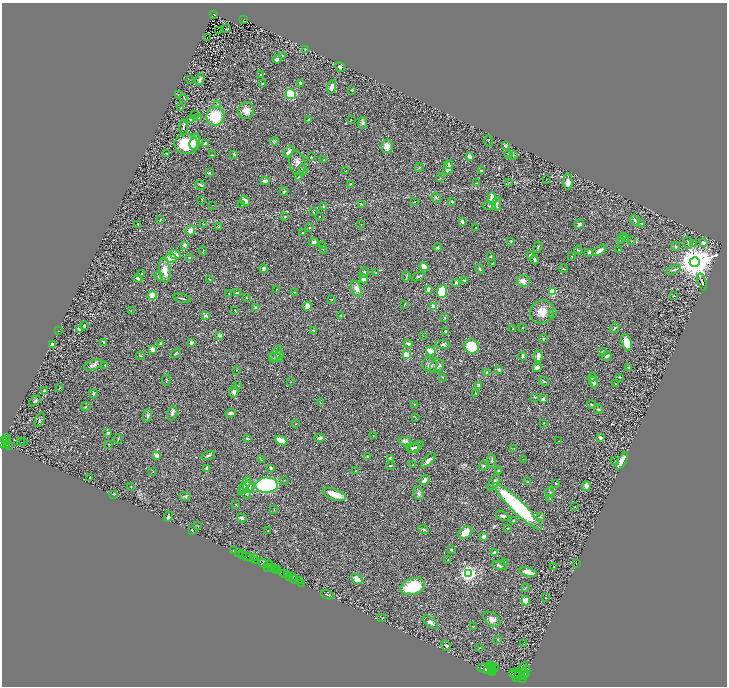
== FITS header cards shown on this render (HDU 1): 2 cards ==
NAXIS1  =                 1449
NAXIS2  =                 1368

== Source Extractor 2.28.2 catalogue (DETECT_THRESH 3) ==
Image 1449 x 1368 px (HDU 1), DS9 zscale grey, zoomed out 1/2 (1 PNG px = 2 x 2 image px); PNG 729 x 688 px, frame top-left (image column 1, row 1367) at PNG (2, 3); each listed source drawn as its Kron ellipse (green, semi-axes under 4 px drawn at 4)
Background 0.423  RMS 0.028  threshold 0.0853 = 3 sigma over >= 5 px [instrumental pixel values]
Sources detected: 399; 34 cannot appear on this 1/2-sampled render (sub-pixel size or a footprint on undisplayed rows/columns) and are neither listed nor drawn; the other 365 listed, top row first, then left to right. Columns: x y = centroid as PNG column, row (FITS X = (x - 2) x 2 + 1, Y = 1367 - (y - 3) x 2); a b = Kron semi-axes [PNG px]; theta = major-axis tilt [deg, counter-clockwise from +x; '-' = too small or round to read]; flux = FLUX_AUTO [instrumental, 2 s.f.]
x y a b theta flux
214 14 3 1 - 31
244 19 2 2 - 40
227 29 2 2 - 3.2
219 31 2 1 - 43
207 38 2 1 - 2.1
305 50 4 2 - 3.5
282 55 3 2 - 4.2
277 59 4 4 - 14
340 67 5 3 - 14
260 75 2 2 - 2.4
190 80 2 1 - 1.9
200 80 6 3 65 16
263 83 2 2 - 6.7
301 83 4 3 - 12
332 87 7 3 76 34
352 90 4 3 - 4.3
291 94 5 5 - 220
179 95 3 2 - 4.4
184 98 2 2 - 2.1
217 104 3 2 - 3.7
181 108 4 3 - 3.7
246 111 8 8 - 31
195 115 2 2 - 1.7
215 116 9 9 - 180
199 118 3 3 - 4.5
190 119 3 2 - 2.4
308 120 4 3 - 5.5
351 120 2 1 - 2
363 123 6 4 81 12
183 127 8 3 -87 9.3
274 141 4 3 - 5.5
489 141 6 1 -78 2.6
195 142 8 5 74 28
186 144 12 10 -3 180
205 144 3 3 - 20
387 146 7 6 - 38
505 146 3 3 - 11
289 152 6 3 53 19
167 153 2 2 - 3.9
234 154 3 3 - 6
508 154 3 2 - 3.8
212 155 2 1 - 3.1
513 155 3 2 - 3.1
311 157 3 2 - 2.8
470 157 4 3 - 25
324 160 3 2 - 6.2
297 163 12 8 -78 36
449 164 4 3 - 7.5
419 168 4 3 - 5.4
448 168 7 4 69 25
303 169 5 4 - 8.6
346 171 2 1 - 2.9
481 171 3 2 - 7
209 173 4 3 - 4.9
298 177 3 2 - 5.3
440 178 3 2 - 2
546 180 2 1 - 1.6
265 181 5 3 - 23
508 182 3 2 - 3.2
568 182 8 4 -86 32
476 183 3 2 - 2.7
350 184 4 2 - 3.3
201 185 5 2 - 5.9
284 191 4 3 - 5.6
436 198 5 3 - 6.1
492 199 6 3 -83 82
202 200 3 2 - 3.2
245 201 5 4 - 31
415 202 2 2 - 1.6
451 202 3 3 - 4.6
362 204 3 2 - 2.6
497 204 7 3 84 8.9
213 205 2 2 - 1.9
242 205 3 2 - 1.9
489 206 6 2 -5 4.8
323 207 4 3 - 8.6
313 212 3 2 - 2.5
320 216 2 1 - 2
285 217 2 2 - 15
160 220 3 2 - 3.9
635 220 6 3 -59 7.9
462 222 4 2 - 18
642 223 2 2 - 16
138 224 2 2 - 3.7
203 224 3 2 - 2.9
361 224 2 1 - 3.3
579 224 5 4 - 12
219 227 4 3 - 4.2
476 227 3 2 - 2.3
309 228 2 2 - 7.1
190 230 5 4 - 34
302 233 3 2 - 3.3
623 236 3 2 - 3.7
626 238 2 1 - 1.5
620 240 2 2 - 3.2
511 241 3 2 - 4.5
632 241 3 2 - 2
314 242 5 4 - 14
688 243 6 2 -75 4.9
694 243 3 2 - 2.5
704 243 2 2 - 31
185 245 3 3 - 20
323 246 3 2 - 3.1
676 246 4 2 - 7.3
438 247 4 4 - 6.2
538 247 6 2 71 5
619 249 2 2 - 1.3
323 250 3 2 - 2.5
578 250 4 2 - 4.9
599 250 8 3 34 29
203 251 4 1 - 3
589 252 3 2 - 12
175 254 6 4 -24 44
530 255 3 3 - 11
491 256 3 2 - 4
572 256 2 2 - 2
171 258 5 4 - 63
189 258 3 2 - 4.4
534 260 5 2 - 17
695 262 5 5 - 15000
492 263 3 2 - 2.3
424 267 5 4 - 25
263 269 4 3 - 13
480 269 5 3 - 6.1
564 269 4 2 - 4.2
165 270 13 5 -83 57
673 270 7 3 21 9
364 273 5 3 - 9
376 273 3 2 - 3.7
142 274 4 3 - 4.7
159 276 4 4 - 7.3
406 277 5 2 - 3.8
418 277 7 3 23 7.8
138 278 4 3 - 8.1
210 279 2 2 - 2
364 279 4 3 - 49
464 280 3 2 - 7.9
523 281 6 6 - 31
456 282 3 3 - 13
702 282 9 2 -74 5.8
277 289 4 1 - 2.1
357 289 8 5 -68 25
428 289 3 3 - 15
295 292 2 1 - 3.4
442 292 6 4 83 190
552 292 3 3 - 380
237 293 4 3 - 11
229 294 3 2 - 2.8
152 296 4 4 - 66
674 296 4 3 - 5.5
182 298 9 1 -13 6.2
246 298 2 2 - 2.5
332 300 2 2 - 3.3
404 304 4 1 - 3.4
307 306 5 4 - 34
433 306 2 2 - 160
256 308 4 3 - 14
131 310 2 2 - 2.1
235 310 2 2 - 3.4
542 312 12 11 - 64
552 314 3 2 - 2.6
340 315 3 2 - 2.6
206 316 4 3 - 12
444 318 3 2 - 3.9
84 326 2 2 - 9.2
523 327 2 1 - 2.3
615 328 5 3 - 8
79 329 3 2 - 9.6
513 329 3 2 - 2.4
314 330 3 3 - 5.9
58 331 3 1 - 1.7
445 331 2 2 - 7
220 336 3 2 - 13
423 336 2 1 - 1.4
544 338 3 2 - 5.6
104 342 3 2 - 6.2
627 342 8 5 -72 79
160 343 3 2 - 7.6
191 343 3 3 - 8.8
53 344 3 3 - 23
408 344 4 3 - 13
443 345 7 4 -3 11
471 346 7 7 - 180
153 350 3 3 - 29
431 351 5 3 - 91
602 351 2 2 - 2.8
176 353 5 3 - 7.1
276 354 9 4 60 15
280 355 4 4 - 7.5
406 355 3 2 - 220
140 356 5 2 - 2.7
523 356 4 2 - 12
538 356 6 3 -87 30
607 356 5 3 - 13
276 357 7 4 -11 11
93 365 9 4 20 17
105 365 2 2 - 9
430 365 7 7 - 21
437 366 8 6 44 16
537 367 4 4 - 21
628 367 2 2 - 11
237 370 2 2 - 2.5
499 370 3 2 - 7.8
487 373 3 3 - 9.2
443 377 2 2 - 4.9
592 377 5 4 - 9.8
620 377 3 2 - 2.2
166 380 5 2 - 4.1
544 381 5 2 - 4
291 382 2 2 - 1.8
594 382 5 3 - 21
615 384 2 2 - 2.9
478 385 4 3 - 6.1
237 386 3 2 - 5.3
59 388 3 2 - 4
44 390 2 2 - 2.5
234 392 6 4 75 17
476 393 2 2 - 2.5
93 394 4 3 - 6.7
535 397 4 3 - 4
543 398 4 2 - 14
35 401 7 2 39 5.3
320 402 3 2 - 1.8
414 404 2 2 - 1.6
591 404 4 3 - 5.2
86 407 5 3 - 5.5
598 409 4 2 - 7.5
172 413 7 5 74 14
230 413 5 3 - 17
147 416 6 4 83 13
415 417 4 2 - 3.5
40 420 8 3 64 6.5
544 423 3 2 - 3.1
296 424 2 2 - 2.2
108 433 3 3 - 11
373 436 2 2 - 2
320 438 5 3 - 18
600 438 2 2 - 56
6 439 5 2 - 310
118 439 5 2 - 3.9
247 439 3 2 - 3.3
6 441 3 2 - 440
281 441 7 3 -24 73
405 441 6 4 2 14
559 441 2 1 - 1.2
3 442 5 3 - 520
21 442 2 1 - 5.3
24 442 2 1 - 15
7 444 4 2 - 330
109 444 3 2 - 1.8
9 446 3 2 - 190
416 447 8 3 32 11
413 448 6 4 8 12
514 448 3 3 - 3.1
157 455 4 3 - 25
208 455 7 3 19 8.8
368 457 3 2 - 4.2
390 458 4 3 - 5.7
523 459 2 2 - 2.6
262 460 4 2 - 3.8
428 460 9 3 43 18
615 460 2 1 - 1.8
492 461 7 4 -89 8.1
622 461 10 3 59 76
413 465 3 1 - 2
390 466 4 2 - 6.4
483 466 5 3 - 6.6
271 468 2 2 - 25
207 469 3 3 - 14
356 471 3 2 - 2.3
498 471 4 3 - 7.3
153 472 2 1 - 2.8
90 477 3 2 - 4.5
284 480 2 1 - 1.7
424 480 6 3 40 17
494 482 10 4 59 15
528 482 3 2 - 5.6
556 483 3 2 - 4
266 485 11 7 2 580
245 486 10 4 59 17
586 486 5 4 - 17
131 487 2 2 - 7.7
248 487 6 5 - 50
243 489 5 3 - 7.7
550 492 4 2 - 4.9
113 494 4 2 - 2.5
246 494 5 4 - 14
334 494 12 5 -20 79
419 494 6 5 - 13
185 496 6 4 -8 12
550 498 3 3 - 3.6
236 505 3 1 - 2.5
517 506 33 6 -44 690
575 506 2 2 - 3.4
274 510 4 1 - 2.1
168 516 5 3 - 12
503 516 7 3 -23 10
540 516 4 3 - 5.9
242 518 5 3 - 13
513 521 3 2 - 3.3
198 526 4 1 - 2.6
507 528 2 2 - 3.1
424 529 5 3 - 8.7
192 530 2 2 - 6.9
268 531 2 2 - 3.4
465 533 8 5 38 70
484 536 4 3 - 23
451 550 2 2 - 5.8
234 551 3 1 - 53
238 553 2 1 - 58
495 553 4 4 - 16
242 555 4 2 - 530
247 557 3 1 - 66
250 557 4 1 - 60
254 557 2 1 - 220
448 560 2 2 - 2.3
255 561 3 2 - 470
504 562 2 2 - 7.6
263 563 4 3 - 740
576 563 2 1 - 1.4
269 564 4 2 - 360
500 565 7 4 -13 14
554 566 2 2 - 8.5
268 567 3 1 - 250
271 567 3 2 - 300
275 568 3 2 - 560
276 570 3 2 - 360
278 570 2 2 - 400
528 572 9 4 -17 44
468 573 3 3 - 2400
284 574 4 2 - 380
287 575 3 1 - 270
292 576 3 2 - 50
290 577 2 1 - 450
294 579 4 2 - 37
357 579 6 3 -33 51
300 580 2 1 - 14
301 583 2 1 - 11
413 586 12 8 19 180
525 587 3 2 - 2.8
328 595 6 3 -20 6.1
546 598 2 1 - 1.8
526 601 4 4 - 57
382 618 3 2 - 1.8
492 619 9 6 -36 26
430 622 9 4 -41 19
473 626 2 2 - 3.3
497 639 3 2 - 3.7
523 644 2 1 - 1.3
446 646 6 4 -59 8.7
480 648 2 2 - 1.9
491 666 3 2 - 1600
492 667 4 2 - 1400
485 668 8 4 -8 8400
494 668 4 2 - 860
492 670 3 2 - 2000
488 671 2 2 - 1800
520 672 11 3 59 4200
523 672 3 2 - 1100
525 672 7 2 65 1600
492 673 3 2 - 1600
515 673 6 2 15 4800
516 675 3 2 - 2600
523 675 3 3 - 1100
523 678 3 2 - 950
At the frame edge (FLAGS 8, measured only in part): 1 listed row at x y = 3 442
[34 sub-pixel or undisplayed-footprint detections neither listed nor drawn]